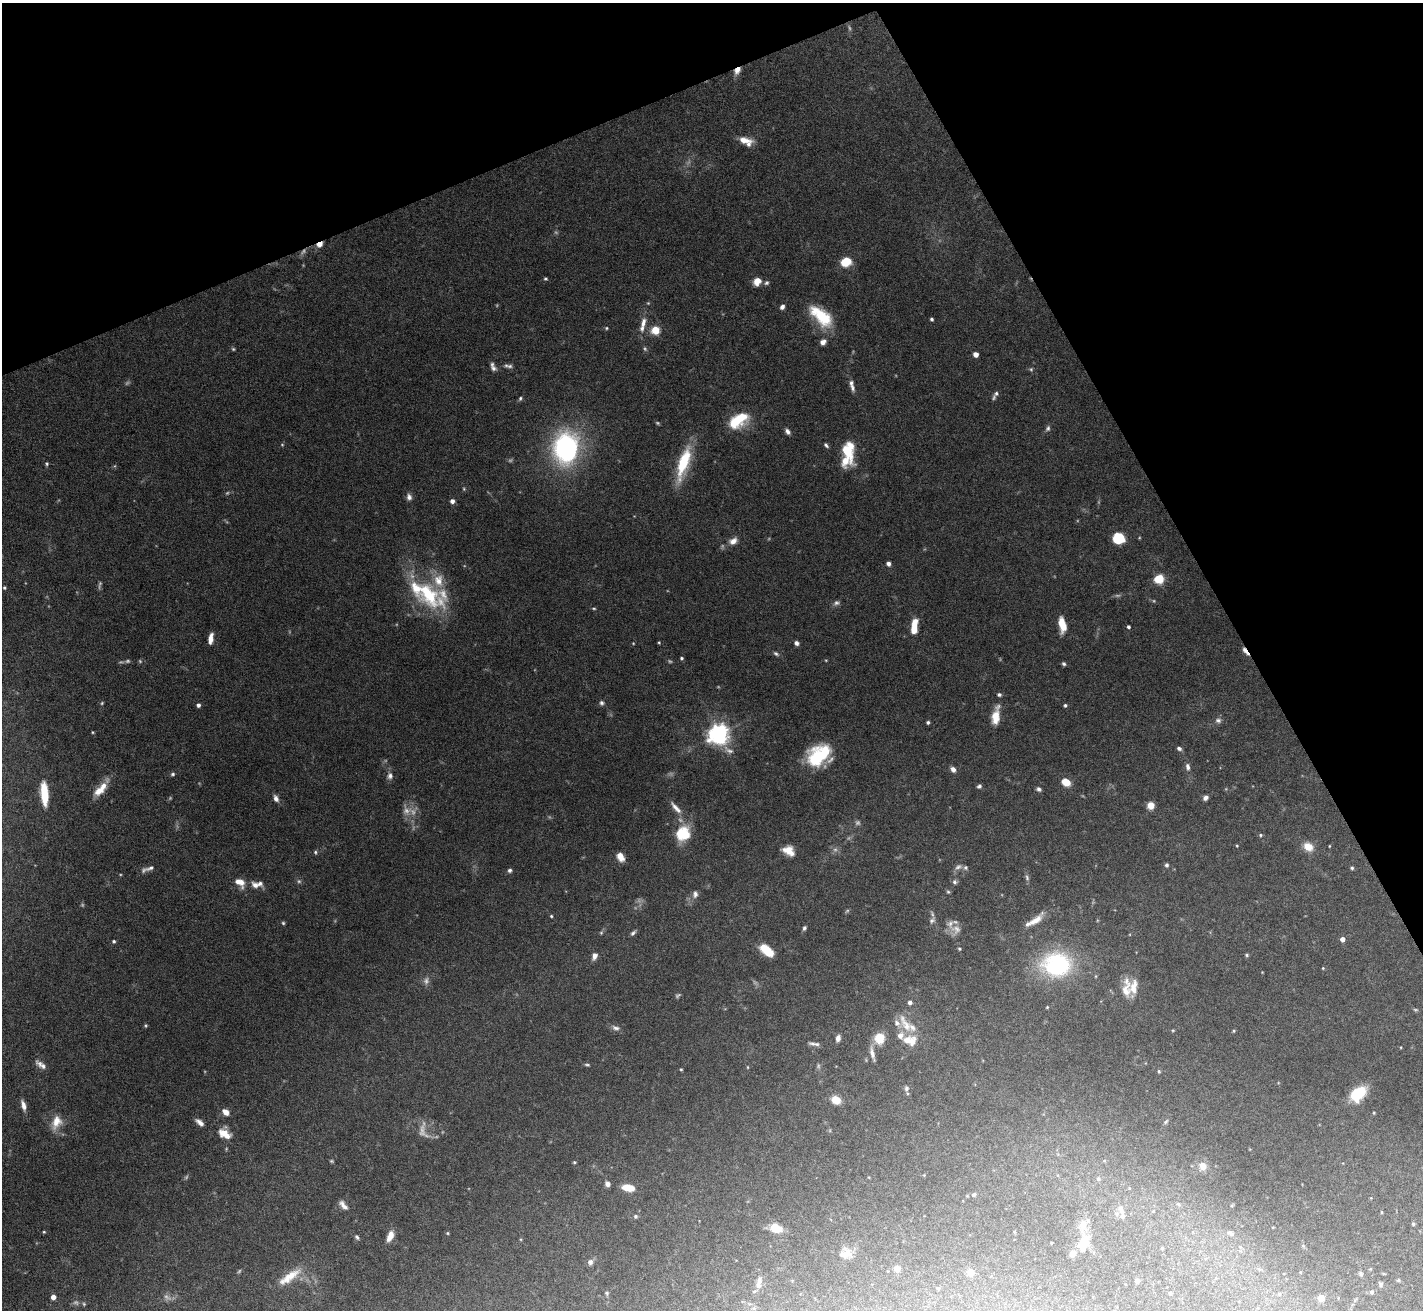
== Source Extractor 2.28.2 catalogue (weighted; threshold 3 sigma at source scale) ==
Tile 3 of 4 x 4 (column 3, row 1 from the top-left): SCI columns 2843-4263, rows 4078-5385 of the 5684 x 5672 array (HDU 1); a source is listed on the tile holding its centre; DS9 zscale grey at full resolution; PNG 1425 x 1312 px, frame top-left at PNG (2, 3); no overlay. Shown black and unused: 23% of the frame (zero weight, under 5 of 10 exposures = <1% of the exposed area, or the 3 px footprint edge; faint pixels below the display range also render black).
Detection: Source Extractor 2.28.2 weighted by HDU 2 'WHT'; one run over the whole footprint, this tile lists its part. Background 0.0863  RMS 0.0026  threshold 0.0107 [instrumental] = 3 sigma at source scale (4.09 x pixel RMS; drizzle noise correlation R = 1.36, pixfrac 0.8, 0.05/0.05 arcsec/px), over >= 5 px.
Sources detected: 254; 44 too faint to see at this stretch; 1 inside a brighter object's white glare — not listed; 22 inside a brighter listed object's ellipse — not listed separately; the other 187 listed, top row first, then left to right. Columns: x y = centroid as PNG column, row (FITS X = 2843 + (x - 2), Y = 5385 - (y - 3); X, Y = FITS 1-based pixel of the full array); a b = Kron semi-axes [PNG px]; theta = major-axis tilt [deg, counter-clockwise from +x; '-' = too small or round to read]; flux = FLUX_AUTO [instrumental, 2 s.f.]
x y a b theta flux
737 70 9 6 57 1.9
744 140 18 7 -8 2.8
320 244 6 4 30 2.2
846 262 10 8 20 5.7
545 279 4 4 - 0.36
757 281 8 7 - 2.7
766 283 7 6 - 0.56
782 307 6 4 59 0.96
821 316 32 15 -42 11
932 319 4 3 - 0.49
643 323 14 7 73 1.9
606 328 5 4 - 0.33
655 330 5 5 - 9.5
823 342 7 6 - 1.4
233 349 5 4 - 0.33
976 354 4 4 - 1.9
510 366 7 6 - 0.64
493 367 11 6 -66 1
1031 369 6 5 - 0.4
852 387 13 5 -77 1
996 393 6 6 - 0.5
520 398 6 5 - 0.45
738 420 23 13 31 9.9
1048 428 8 6 71 0.71
787 431 8 5 -52 0.88
826 445 7 4 -50 0.54
566 448 26 20 84 52
848 450 25 13 -79 8.5
683 463 38 11 73 13
47 464 6 5 - 0.4
464 489 5 4 - 0.3
409 497 9 6 -77 1
452 501 5 5 - 0.97
1119 538 10 9 - 7.5
733 541 12 8 30 1.8
888 564 4 4 - 1.2
1159 579 8 8 - 5.9
4 588 4 4 - 0.38
428 594 46 28 -61 20
836 603 9 7 24 0.77
594 608 5 3 - 0.3
1062 623 15 6 -87 4.1
1128 627 4 3 - 0.53
914 629 11 7 77 2.8
211 639 11 5 81 2
659 642 4 3 - 0.25
633 643 4 4 - 0.2
796 643 6 5 - 0.79
1245 651 14 4 -55 1.4
776 654 8 5 -32 0.57
681 658 4 4 - 0.37
826 660 4 3 - 0.19
1064 664 5 4 - 0.49
999 695 5 4 - 0.52
102 703 5 4 - 0.29
602 703 7 6 - 0.65
198 705 5 4 - 0.79
1065 705 4 4 - 0.46
996 716 21 8 80 4.2
1218 720 8 7 - 0.84
928 722 4 4 - 0.48
93 732 4 3 - 0.25
719 734 8 7 - 180
1179 748 6 4 -26 0.67
816 758 24 19 81 12
1188 767 9 5 -81 0.91
953 769 7 5 -47 1.2
173 774 6 5 - 0.47
390 776 10 8 79 1.2
1066 782 8 6 -23 4.6
103 786 23 9 57 3.2
979 786 5 5 - 0.56
1039 789 6 5 - 0.66
44 794 22 7 -85 8.2
276 798 9 6 -69 1.1
1205 798 6 5 - 0.95
1151 805 5 5 - 6.2
676 808 23 7 -48 2.4
683 834 16 14 58 9.3
1260 835 5 4 - 0.37
1237 846 4 3 - 0.22
1329 846 4 2 - 0.18
1308 847 11 9 -32 3.3
789 850 12 9 -32 3.3
315 852 5 5 - 0.42
620 857 9 6 -62 2.6
1166 865 5 4 - 0.59
958 867 11 6 28 0.94
150 868 15 6 18 0.96
1352 868 5 4 - 0.43
510 870 5 5 - 0.62
1027 877 10 5 -80 0.64
240 882 15 9 -39 2.7
954 882 7 6 - 0.64
255 885 14 8 -27 1.9
948 892 6 5 - 0.38
695 894 10 7 86 1.1
551 916 4 3 - 0.27
932 920 12 7 52 1.1
1035 920 25 8 39 2.9
283 923 4 4 - 0.34
804 928 6 4 69 0.53
956 929 16 14 33 2.2
601 933 5 4 - 0.3
633 933 8 4 47 0.62
1342 939 4 4 - 1.6
114 941 4 4 - 0.41
959 949 4 4 - 0.36
767 950 14 7 -38 6.8
1247 955 5 4 - 0.34
594 956 9 6 68 1.2
1056 965 30 24 0 28
1323 968 4 4 - 0.24
1126 989 28 10 86 3.9
910 1002 5 4 - 0.89
1047 1007 4 3 - 0.23
1415 1010 6 5 - 0.35
905 1024 30 10 -60 3.8
145 1025 4 4 - 0.31
616 1028 11 7 -19 1
1173 1030 4 4 - 0.24
1234 1031 5 4 - 0.28
838 1038 7 5 78 1.2
879 1038 10 9 - 5.2
909 1040 19 12 -6 3.9
813 1044 12 5 -13 0.92
1401 1047 3 2 - 0.17
872 1054 18 5 -77 1.4
41 1065 14 6 -34 1.5
748 1067 5 3 - 0.21
681 1069 4 3 - 0.3
1159 1071 5 4 - 0.3
906 1088 9 7 80 0.79
1358 1093 15 10 43 10
836 1100 8 7 - 3.8
23 1105 13 6 -74 1.5
226 1112 8 6 -37 1.8
1374 1113 4 3 - 0.2
56 1122 20 13 67 3.9
200 1122 11 5 -38 1.4
1166 1122 7 4 62 0.41
225 1134 13 9 -38 4.4
1104 1161 5 3 - 0.25
574 1162 4 3 - 0.31
1203 1166 8 7 - 2.9
1098 1179 6 6 - 0.53
607 1184 5 4 - 1.4
628 1188 12 6 -9 4.6
974 1195 7 6 - 0.43
1371 1198 3 3 - 0.16
1178 1204 6 4 -18 0.39
343 1205 13 6 -48 1.4
1232 1205 4 3 - 0.2
1121 1210 14 6 -71 1.2
1153 1211 4 3 - 0.17
1382 1212 4 3 - 0.23
635 1216 5 5 - 0.49
1413 1224 4 4 - 0.39
1083 1225 14 10 -86 2.8
1273 1227 4 2 - 0.15
776 1228 12 8 -29 4.9
44 1232 4 3 - 0.27
447 1233 4 4 - 0.27
1230 1233 8 4 -19 0.43
390 1236 13 7 66 2.5
357 1237 7 5 -52 0.51
1084 1244 18 10 75 4.9
1162 1248 3 3 - 0.25
846 1253 15 13 -5 3
1073 1254 6 6 - 2.2
590 1262 8 7 - 0.83
897 1268 4 4 - 4.2
970 1272 5 5 - 3.9
1300 1272 4 3 - 0.19
1361 1274 7 5 -67 0.47
290 1276 33 11 31 5.6
1398 1280 5 4 - 0.29
1137 1281 4 4 - 0.76
759 1282 19 7 81 1.5
1381 1284 7 5 -65 0.51
938 1288 4 4 - 0.25
1372 1292 6 5 - 0.48
607 1293 5 5 - 0.38
1170 1293 3 3 - 0.49
1279 1294 5 4 - 0.3
53 1297 4 4 - 2
1321 1298 5 5 - 3.5
Overlapping masked pixels (flux is a lower limit): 3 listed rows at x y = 737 70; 320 244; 1245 651